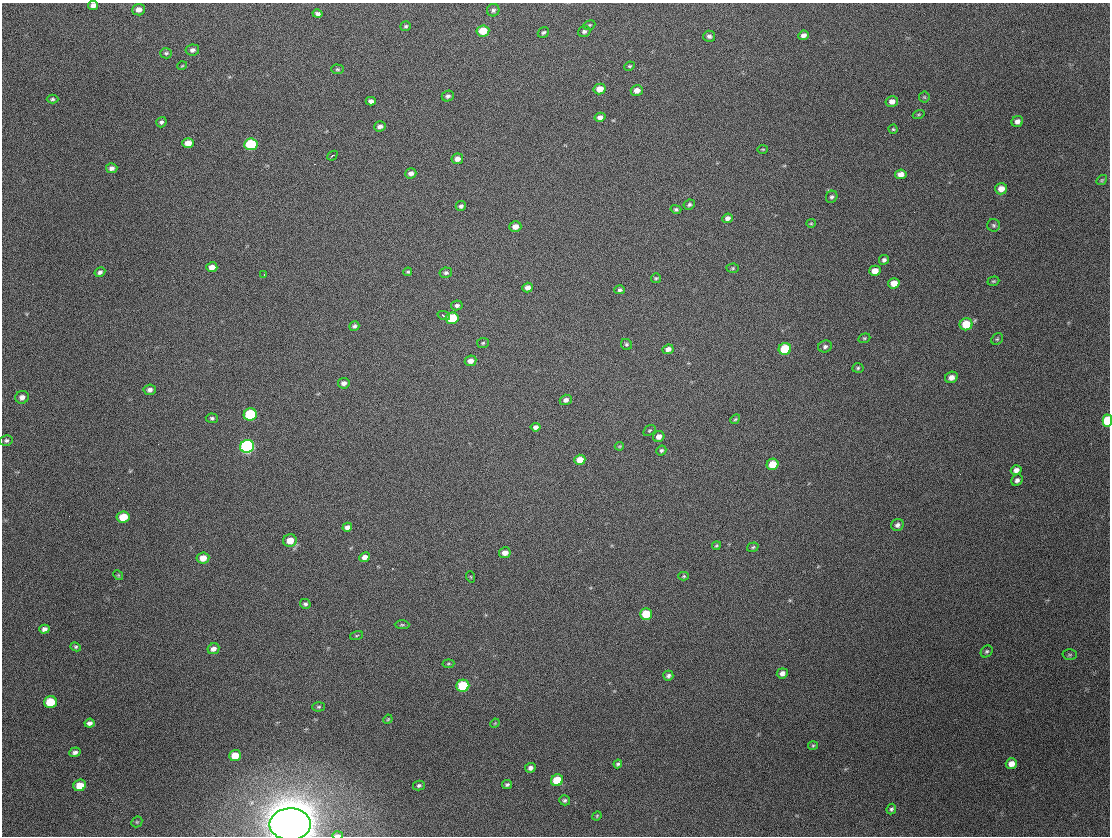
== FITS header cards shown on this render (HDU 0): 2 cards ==
NAXIS1  =                 1108
NAXIS2  =                  834

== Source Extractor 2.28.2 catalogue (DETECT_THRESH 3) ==
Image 1108 x 834 px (HDU 0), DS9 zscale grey, 1 PNG px = 1 image px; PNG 1112 x 838 px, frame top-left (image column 1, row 834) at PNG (2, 3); each listed source drawn as its Kron ellipse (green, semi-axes under 4 px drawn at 4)
Background 624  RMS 35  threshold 104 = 3 sigma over >= 5 px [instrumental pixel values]
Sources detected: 140; all 140 listed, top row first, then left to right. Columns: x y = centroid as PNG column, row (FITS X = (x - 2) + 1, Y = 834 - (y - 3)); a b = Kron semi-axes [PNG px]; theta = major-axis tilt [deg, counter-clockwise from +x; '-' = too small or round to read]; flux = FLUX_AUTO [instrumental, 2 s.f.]
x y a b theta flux
93 6 5 4 - 8.8e+03
139 10 6 6 - 1.2e+04
493 10 6 6 - 6.2e+03
318 14 5 4 - 7.2e+03
589 25 6 4 21 3.2e+03
406 26 5 4 - 3.7e+03
483 31 6 5 - 4.9e+04
584 31 6 5 - 5.8e+03
543 32 6 5 - 4.5e+03
803 35 5 4 - 1.0e+04
709 36 6 5 - 5.7e+03
192 50 7 5 9 7.7e+03
166 53 6 5 - 4.2e+03
182 66 5 3 - 2.0e+03
630 66 5 4 - 3.1e+03
337 69 6 4 0 3.3e+03
600 89 6 5 - 2.7e+04
637 90 6 5 - 1.7e+04
448 96 6 5 - 5.7e+03
924 97 5 5 - 2.7e+03
52 99 6 4 0 3.7e+03
371 101 5 4 - 8.4e+03
892 101 6 5 - 1.2e+04
919 114 6 3 19 2.3e+03
600 117 5 4 - 9.1e+03
1017 121 6 5 - 1.0e+04
161 122 5 5 - 4.9e+03
380 126 6 5 - 8.4e+03
893 129 4 4 - 2.8e+03
188 143 6 5 - 2.0e+04
251 144 6 6 - 1.5e+05
763 149 5 3 - 2.0e+03
332 156 5 3 - 2.8e+03
457 159 6 5 - 1.1e+04
112 168 6 5 - 8.1e+03
411 173 5 5 - 9.3e+03
901 174 5 5 - 1.5e+04
1102 180 6 4 37 3.1e+03
1001 189 6 5 - 1.9e+04
832 197 6 5 - 5.0e+03
689 205 6 5 - 4.9e+03
461 206 5 4 - 6.0e+03
676 209 5 4 - 4.1e+03
727 218 5 4 - 8.7e+03
811 223 5 4 - 2.5e+03
994 225 6 6 - 4.8e+03
515 227 6 5 - 1.6e+04
884 260 5 5 - 5.4e+03
212 267 5 5 - 1.5e+04
733 268 6 4 1 3.2e+03
875 271 6 5 - 2.2e+04
100 272 5 4 - 5.8e+03
408 272 4 3 - 3.2e+03
446 273 6 5 - 5.5e+03
264 274 3 2 - 2.4e+03
656 278 5 5 - 3.1e+03
993 281 6 4 18 3.2e+03
894 283 6 5 - 2.6e+04
528 288 5 4 - 1.1e+04
620 290 5 4 - 4.5e+03
457 305 6 5 - 6.3e+03
444 316 6 3 -19 5.2e+03
452 318 6 5 - 1.0e+05
966 324 6 6 - 6.5e+04
354 326 5 4 - 5.5e+03
864 338 6 4 20 3.0e+03
997 339 6 5 - 3.7e+03
483 343 6 5 - 3.2e+03
626 344 6 5 - 3.8e+03
825 346 7 6 - 6.1e+03
668 349 5 5 - 1.2e+04
785 349 6 6 - 9.7e+04
471 361 6 5 - 1.4e+04
858 368 5 5 - 3.6e+03
951 377 6 5 - 1.4e+04
344 383 6 5 - 9.9e+03
150 390 6 5 - 8.0e+03
22 397 7 6 - 1.1e+04
566 400 6 5 - 8.4e+03
250 414 6 6 - 1.6e+05
212 418 6 5 - 4.8e+03
735 419 5 4 - 3.1e+03
1107 421 6 5 - 1.0e+05
536 427 5 4 - 7.8e+03
649 430 7 4 33 3.4e+03
659 436 6 5 - 1.4e+04
6 440 6 5 - 5.0e+03
247 446 7 6 - 4.9e+05
619 446 4 4 - 2.3e+03
661 450 5 4 - 4.5e+03
580 460 5 5 - 2.6e+04
773 464 6 5 - 4.2e+04
1016 470 5 4 - 1.0e+04
1017 480 6 5 - 7.3e+03
123 517 6 5 - 4.8e+04
897 525 6 6 - 8.4e+03
347 527 5 4 - 9.3e+03
290 541 7 6 - 3.2e+04
716 545 4 4 - 3.3e+03
753 547 6 4 18 3.5e+03
505 553 6 5 - 1.6e+04
365 557 5 4 - 1.3e+04
203 558 6 5 - 2.3e+04
118 575 5 4 - 2.3e+03
684 576 5 4 - 2.9e+03
471 577 6 3 -71 2.2e+03
305 604 5 5 - 5.9e+03
646 614 6 5 - 6.0e+04
402 625 7 4 0 3.4e+03
44 629 5 4 - 8.0e+03
357 636 6 3 19 2.5e+03
76 647 5 4 - 3.9e+03
213 649 6 5 - 1.1e+04
987 651 6 5 - 4.1e+03
1070 655 7 5 1 3.5e+03
448 664 6 4 6 2.7e+03
782 673 5 5 - 1.0e+04
668 676 5 5 - 5.9e+03
463 686 6 6 - 1.2e+05
50 702 6 6 - 6.2e+04
319 707 6 4 2 3.5e+03
388 719 5 3 - 2.2e+03
89 723 5 4 - 8.1e+03
495 723 5 3 - 1.9e+03
813 746 5 4 - 2.9e+03
75 752 5 4 - 7.2e+03
235 755 6 5 - 3.8e+04
618 764 4 3 - 3.9e+03
1011 764 5 5 - 1.6e+04
530 768 5 5 - 8.1e+03
557 780 6 6 - 6.5e+04
80 785 6 5 - 3.2e+04
419 785 6 5 - 4.5e+03
507 785 5 4 - 4.5e+03
565 800 5 5 - 4.7e+03
891 809 5 4 - 4.3e+03
597 816 5 4 - 2.3e+03
137 822 6 5 - 3.4e+03
290 824 21 16 1 9.9e+06
337 835 5 2 - 8.2e+03
At the frame edge (FLAGS 8, measured only in part): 4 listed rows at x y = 93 6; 1107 421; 290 824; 337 835

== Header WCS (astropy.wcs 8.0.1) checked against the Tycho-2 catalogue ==
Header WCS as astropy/WCSLIB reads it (CRVAL/CRPIX/CD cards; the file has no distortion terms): RA---TAN/DEC--TAN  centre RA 03:23:58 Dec +64:42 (50.99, +64.69 deg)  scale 0.982 arcsec/px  FOV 18.1' x 13.6'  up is -2 deg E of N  parity normal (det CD < 0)
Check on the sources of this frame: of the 60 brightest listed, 6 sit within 2.0 arcsec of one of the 7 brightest Tycho-2 stars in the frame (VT <= 12.22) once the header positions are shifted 0.23 arcsec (0.14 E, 0.18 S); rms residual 0.85 arcsec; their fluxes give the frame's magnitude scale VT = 24.67 - 2.5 log10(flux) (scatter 0.13 mag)
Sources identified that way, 6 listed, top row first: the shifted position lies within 2.0 arcsec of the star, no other Tycho-2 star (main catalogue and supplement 1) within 4.0 arcsec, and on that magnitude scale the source's flux lands within +1.5 / -3 mag of the star's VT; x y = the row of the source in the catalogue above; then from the Tycho-2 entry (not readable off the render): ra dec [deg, ICRS J2000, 3 dp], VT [Tycho-2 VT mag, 2 dp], TYC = Tycho-2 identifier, HIP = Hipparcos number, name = IAU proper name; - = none
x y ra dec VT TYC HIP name
251 144 51.180 +64.772 11.51 4057-2013-1 - -
785 349 50.844 +64.710 12.22 4057-2530-1 - -
250 414 51.186 +64.698 11.82 4057-2539-1 - -
247 446 51.189 +64.689 10.53 4057-1618-1 15896 -
463 686 51.057 +64.622 11.96 4057-2240-1 - -
290 824 51.169 +64.586 5.40 4057-2594-1 15890 -